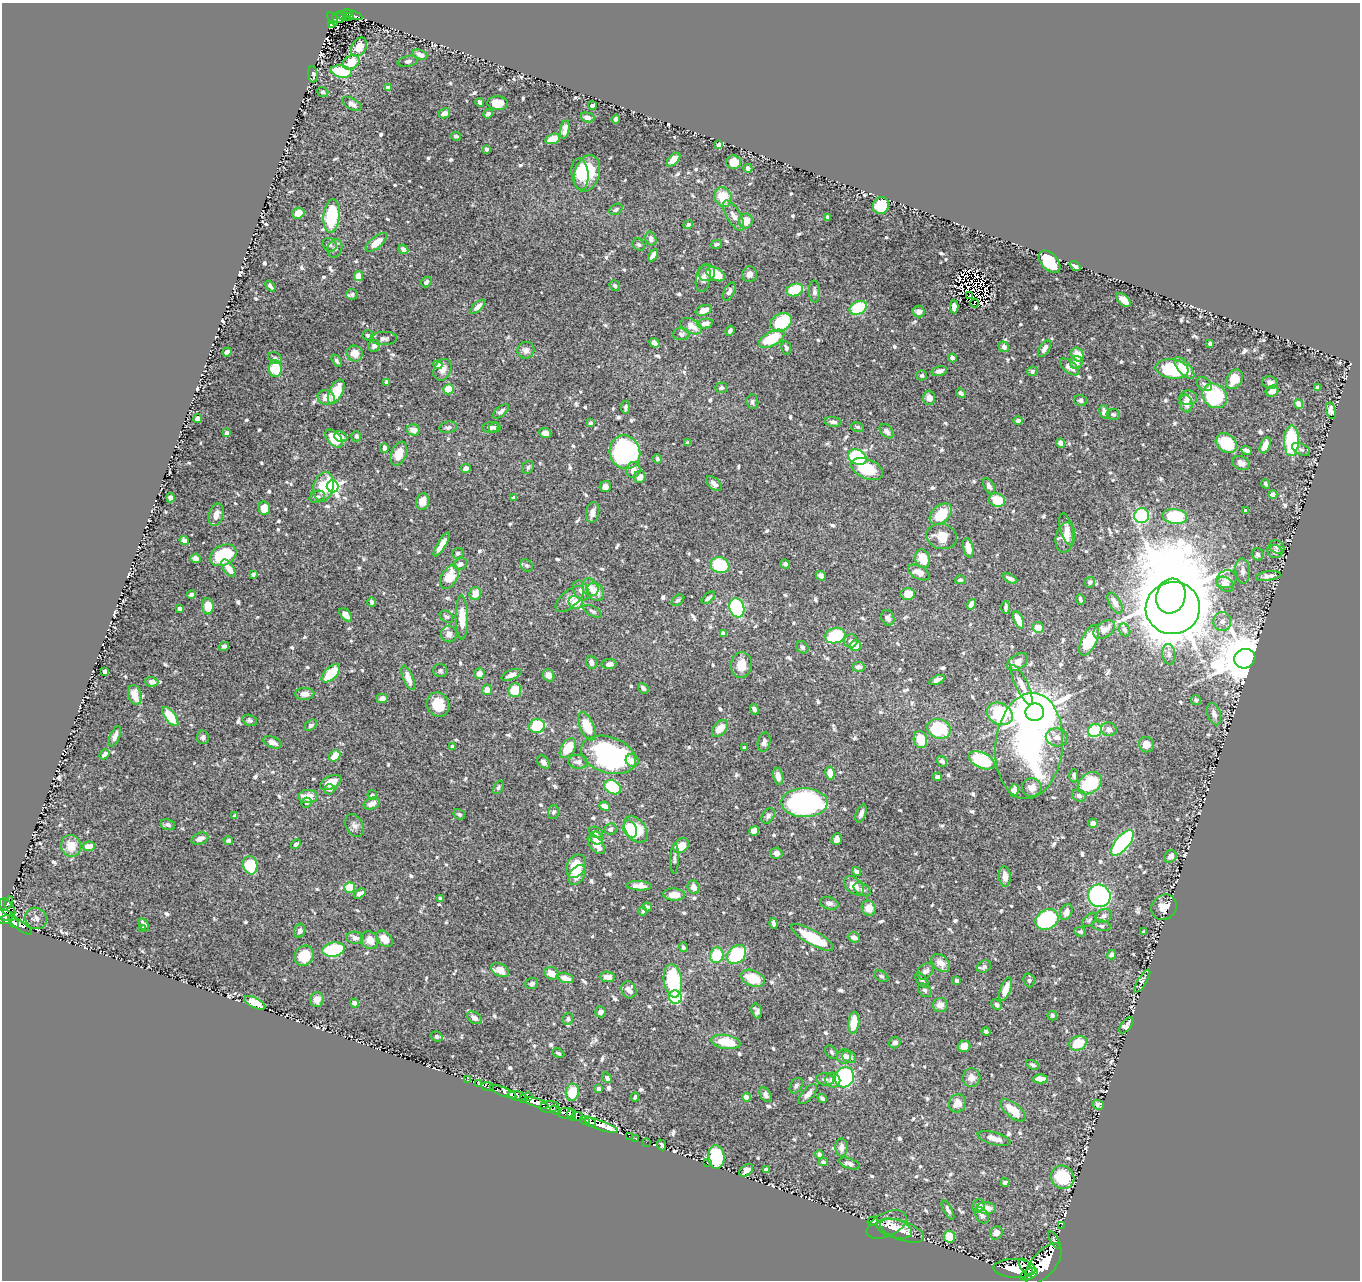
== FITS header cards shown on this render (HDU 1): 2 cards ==
NAXIS1  =                 1358
NAXIS2  =                 1278

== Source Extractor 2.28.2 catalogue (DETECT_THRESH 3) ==
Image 1358 x 1278 px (HDU 1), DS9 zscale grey, 1 PNG px = 1 image px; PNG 1362 x 1282 px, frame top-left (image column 1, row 1278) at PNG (2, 3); each listed source drawn as its Kron ellipse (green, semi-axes under 4 px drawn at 4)
Background 0.962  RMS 0.0099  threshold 0.0296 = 3 sigma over >= 5 px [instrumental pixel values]
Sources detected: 825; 5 with non-positive FLUX_AUTO (blend fragments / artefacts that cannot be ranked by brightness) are neither listed nor drawn; of the other 820, the 500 brightest by FLUX_AUTO listed and drawn (320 fainter detections omitted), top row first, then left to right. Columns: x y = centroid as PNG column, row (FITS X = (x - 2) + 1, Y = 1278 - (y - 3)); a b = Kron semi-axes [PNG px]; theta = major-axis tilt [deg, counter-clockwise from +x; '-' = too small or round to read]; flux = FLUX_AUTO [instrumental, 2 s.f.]
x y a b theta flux
347 13 5 3 - 100
342 15 5 3 - 86
353 15 10 3 -20 91
349 17 5 3 - 84
338 18 6 5 - 110
333 19 7 4 -60 130
331 24 3 2 - 9.9
359 47 10 7 62 10
420 55 7 5 -20 3.7
408 61 10 5 11 2
351 62 9 6 34 12
341 71 11 6 -12 30
313 74 8 5 -85 1.4
388 88 4 4 - 8.8
323 92 6 5 - 1.4
480 102 4 3 - 2.6
498 103 10 7 -2 6.3
352 104 11 5 -30 2.6
592 106 4 4 - 2.6
444 113 6 5 - 3.8
488 114 5 4 - 2.2
587 117 7 5 -14 2.6
616 119 4 4 - 2.6
565 129 9 4 80 3.5
456 136 5 4 - 1.4
553 139 8 5 17 8.7
719 145 4 4 - 9.1
486 149 4 4 - 1.6
673 160 8 5 45 7.1
734 162 7 7 - 9.9
748 168 4 4 - 2.8
587 173 19 12 73 23
580 174 16 8 -84 16
723 197 10 8 -67 15
881 205 9 8 - 28
616 209 7 5 33 1.7
298 213 6 5 - 6.6
332 216 17 8 83 43
734 216 17 7 -59 4.8
828 217 4 3 - 1.8
746 221 7 7 - 8.9
688 225 5 4 - 1.6
651 239 7 5 -72 2.8
376 243 13 5 40 10
716 244 6 4 14 1.5
330 245 7 6 - 1.7
639 245 7 5 -44 1.5
335 248 9 7 72 2.3
403 249 5 4 - 3.9
653 255 7 4 59 3.4
1050 262 13 8 -48 34
1075 266 6 4 -37 3.4
707 273 8 8 - 3.5
715 274 10 6 -28 16
749 274 8 7 - 3.6
358 276 5 4 - 8.6
703 278 14 7 80 3.7
426 282 6 4 47 2
615 285 6 5 - 1.4
270 286 6 3 -50 2
795 290 8 6 20 28
729 291 9 5 63 2.3
814 291 11 5 -88 2.2
352 294 6 5 - 1.7
970 296 2 2 - 2.1
1124 300 8 5 -40 5.4
975 303 4 2 - 1.4
478 307 9 4 43 3.1
954 307 6 4 -87 5.8
858 308 9 6 26 32
704 310 8 5 18 7.6
919 312 6 6 - 3.1
781 322 11 8 29 33
705 323 8 4 11 5
691 326 11 7 -28 7.5
730 331 5 4 - 1.9
681 334 8 6 -2 2.1
368 335 6 5 - 1.6
384 338 13 6 2 3
772 339 14 7 29 26
654 343 5 4 - 2.6
1210 344 4 3 - 1.5
374 346 6 5 - 3.2
1004 347 5 5 - 3.1
786 348 7 5 -80 1.7
1044 348 9 5 58 4
526 350 9 8 - 3.5
227 352 5 3 - 2.2
355 353 8 7 - 7.2
1078 355 7 5 -57 10
275 358 7 5 -28 1.8
952 358 4 3 - 2.6
337 361 6 4 -58 1.7
1076 362 6 6 - 3.6
438 365 5 4 - 6.5
1069 367 11 6 -39 4.8
1184 368 13 6 -49 10
275 369 8 6 -88 25
1172 369 16 9 -8 30
443 370 11 8 61 4.8
939 371 8 4 15 3.9
1032 371 5 5 - 1.8
922 375 5 5 - 1.5
1234 379 10 7 58 11
387 382 4 4 - 2.4
1270 382 8 6 -15 2.8
1204 384 8 6 -36 1.8
721 388 6 5 - 1.4
1317 388 4 4 - 2.5
449 389 5 5 - 16
1272 391 6 5 - 4.6
336 392 13 7 64 18
961 393 5 3 - 1.7
1215 396 13 11 -43 50
326 397 9 7 -14 7.3
929 398 7 6 - 5
1188 398 9 7 5 3.1
1081 401 6 5 - 1.9
752 402 7 6 - 2.1
1186 403 9 6 -78 5.1
1299 404 5 4 - 7.5
626 407 6 4 83 1.7
501 411 10 4 39 2.2
1331 411 8 5 -76 4
1104 412 7 4 -79 2.3
1113 414 7 5 -10 1.7
198 418 4 4 - 6
1018 420 5 4 - 2
833 422 8 5 -6 2.5
591 423 4 3 - 1.4
448 427 9 6 10 2.1
490 427 8 5 7 3
857 427 7 4 -11 1.4
495 428 6 5 - 1.9
413 430 7 5 -14 4.8
886 431 8 5 -49 3.2
226 433 4 3 - 2
545 433 6 5 - 3.6
356 436 5 5 - 2.2
341 437 7 5 -23 4.4
334 438 10 6 -48 19
1291 441 15 7 89 46
688 443 4 3 - 1.6
1061 443 5 4 - 3.6
1226 443 11 9 -37 26
1265 445 8 5 66 6.1
384 448 4 4 - 3.3
1301 449 10 5 -25 2.2
1246 450 5 4 - 2.9
625 452 17 15 -68 130
399 454 12 7 68 10
857 457 9 7 -27 49
657 459 4 4 - 1.7
1241 463 9 6 -27 4.5
528 467 7 5 51 1.6
466 469 5 4 - 4.6
867 469 17 9 -22 24
633 470 8 7 - 4
640 477 6 5 - 7.4
714 484 9 5 -42 3.4
1266 484 5 3 - 1.4
333 486 6 6 - 180
989 486 8 5 -60 2.3
323 487 15 10 77 20
605 487 6 5 - 3
1273 494 4 4 - 4.3
317 497 8 5 24 2
171 498 4 4 - 2.4
514 498 3 3 - 2.1
997 500 8 6 -21 19
423 502 8 6 74 7
264 508 7 5 -74 10
1245 511 3 3 - 1.7
593 512 10 6 79 4.1
941 514 13 8 41 23
216 515 11 7 75 6.3
1142 516 7 7 - 76
1175 516 12 7 -8 45
1066 529 16 6 -75 4.1
942 537 15 12 -17 11
1065 537 15 9 78 8.2
184 540 5 4 - 3.1
442 544 14 4 59 6.4
1277 547 8 6 -25 2.2
968 548 10 5 -77 7.8
1275 552 8 6 -20 3
458 553 6 5 - 1.7
1258 554 6 6 - 2.6
223 555 14 10 26 47
196 558 5 4 - 3
923 559 9 7 -78 13
460 564 7 5 23 2.7
785 564 5 4 - 2.4
720 565 9 8 - 37
527 566 7 5 -44 1.4
229 568 10 5 -54 8.4
1243 571 13 7 -84 4
919 572 12 6 -27 6.2
253 574 4 3 - 2.4
821 576 5 4 - 4
1268 576 12 4 7 3.5
449 577 13 8 61 14
1010 579 8 4 -28 3.1
1227 579 10 9 - 5.6
960 580 5 4 - 2
1090 582 5 5 - 2.2
1225 584 9 6 -34 4.7
590 587 9 7 -59 4.2
581 590 10 7 -61 4
595 592 10 8 -50 8
475 593 6 5 - 7.4
191 594 5 3 - 2
908 594 7 6 - 10
1171 596 18 14 74 9900
708 598 8 4 41 1.7
570 599 17 8 41 4.9
678 600 7 4 36 1.4
1080 600 5 3 - 1.5
372 602 4 4 - 2
576 602 7 6 - 9.4
1115 603 11 5 -61 4.6
971 604 5 4 - 5.1
208 606 8 5 -88 12
180 608 4 3 - 2.4
737 608 10 7 -75 77
1006 608 6 3 90 1.9
1173 608 27 26 - 1400
592 611 10 5 -28 1.7
346 615 8 4 -48 4
446 617 7 5 -35 1.4
462 618 22 6 -89 13
888 618 8 6 -59 2.4
1019 620 9 4 -65 10
1222 621 9 9 - 4.2
1038 627 5 5 - 7.1
1104 629 12 7 33 6.3
1125 630 7 5 -60 1.8
723 633 4 3 - 3.3
449 634 8 7 - 3.7
835 636 10 7 17 46
1089 640 16 7 65 20
851 641 7 6 - 2.1
855 645 5 5 - 9.4
224 646 5 4 - 2.5
802 647 7 5 -44 2
1169 654 10 6 -82 2.7
1245 659 10 9 - 3500
591 662 7 5 -73 3.1
1018 662 11 7 33 5.5
609 664 7 4 6 3.5
741 665 13 10 84 9.7
858 667 6 5 - 1.9
105 671 4 4 - 2.9
440 671 7 6 - 1.5
331 673 11 6 45 25
479 674 5 5 - 5.1
511 675 10 5 22 3.5
549 675 6 5 - 5.1
408 678 13 5 -68 5.9
937 680 8 4 23 3
152 682 6 5 - 4.1
1022 685 22 6 -65 6.1
643 688 6 4 -48 2.2
487 690 5 5 - 5.1
515 690 7 6 - 12
305 694 9 6 2 4.2
135 695 10 6 -76 9.9
382 698 6 4 2 3.5
1196 700 5 4 - 1.5
438 704 12 11 - 16
754 709 5 4 - 2.1
1035 712 9 8 - 3800
1000 714 14 10 -30 75
1214 714 11 6 -72 3.3
170 717 11 5 -53 23
250 720 7 5 -13 1.4
311 725 7 4 35 1.6
537 726 8 7 - 33
587 726 15 7 -66 18
720 728 10 6 50 9.3
939 729 12 9 -19 42
1109 729 8 6 -14 3.3
1095 731 7 6 - 40
115 736 11 5 66 4
203 737 7 6 - 1.9
1057 737 11 9 -12 3.8
920 740 8 6 -78 15
273 742 10 5 -24 4.2
764 742 10 6 79 2.8
1146 745 8 7 - 6.4
452 746 4 3 - 1.6
1029 746 53 33 84 160
744 747 3 3 - 1.5
568 748 11 6 57 16
104 754 5 4 - 3
608 755 28 18 -18 120
335 756 6 5 - 9.1
982 760 14 7 -25 41
632 761 6 6 - 4.4
942 761 5 5 - 2.4
543 762 7 5 -50 2.7
578 762 10 7 -4 3.5
830 773 7 4 -82 8.7
778 776 8 5 -77 4
1074 776 7 4 88 1.9
937 777 4 4 - 4.1
331 782 11 6 25 9
1090 783 13 10 37 33
498 787 7 4 59 1.5
613 787 9 6 -29 32
1032 787 10 9 - 4.8
330 789 6 5 - 2.5
1014 790 6 5 - 5.1
372 795 5 4 - 1.5
1079 795 7 5 -27 2.2
308 796 10 6 3 9.2
307 803 5 5 - 1.4
372 803 8 5 21 4.3
804 803 23 14 0 140
605 806 5 4 - 5.8
553 812 7 5 73 1.5
861 813 9 5 69 2.5
459 814 6 4 -31 1.4
235 816 4 4 - 1.6
768 816 8 6 55 1.8
1093 823 4 4 - 3.4
168 825 7 5 -10 2.6
354 825 12 8 -62 3
610 829 6 5 - 2.5
630 829 9 6 -67 24
636 829 15 9 -54 24
754 831 5 4 - 6.5
596 832 7 5 -24 1.9
597 838 7 6 - 7.8
200 839 9 5 20 4.1
837 839 6 5 - 3.7
228 840 5 4 - 1.6
1122 843 15 7 50 120
296 844 5 4 - 1.9
596 844 11 6 -52 7
71 846 11 10 - 10
89 846 6 4 3 7.1
681 846 9 6 37 10
776 853 6 5 - 3.4
1170 856 7 6 - 3.5
675 859 15 3 88 1.5
250 865 9 7 -74 28
576 866 12 9 59 19
856 872 5 4 - 3.2
577 875 11 7 53 7.8
1005 876 10 6 -84 5.7
639 886 13 4 -3 5.7
854 886 11 7 -42 9.5
693 887 7 5 -68 4.2
350 888 5 5 - 20
862 889 9 5 -30 2
360 894 6 4 33 3.7
674 895 11 6 -1 7
1099 896 11 11 - 110
440 898 4 3 - 2
9 902 6 4 77 120
829 903 9 6 -17 2.8
647 907 4 4 - 1.8
1164 907 14 12 43 7.6
7 908 10 6 -54 250
869 908 8 6 -63 6.6
643 911 4 4 - 1.4
1066 912 8 5 66 4.1
4 915 9 5 -8 640
1104 916 8 6 26 2.6
36 918 11 10 - 3.4
1047 919 12 9 28 70
6 920 7 4 12 490
1089 920 9 5 43 1.6
15 923 4 3 - 200
774 923 5 3 - 2
144 924 7 3 -58 2.4
20 926 14 4 -36 310
1101 926 9 5 -11 1.7
142 929 3 3 - 1.5
300 931 7 5 72 2.4
1080 932 6 5 - 1.4
1144 932 4 4 - 2.4
854 937 6 5 - 4.7
355 938 8 6 -8 2.9
813 938 24 7 -29 27
384 939 9 6 -43 6.4
370 940 9 8 - 6.6
683 947 5 4 - 1.6
334 950 11 7 10 53
737 954 10 8 42 47
1111 954 5 4 - 3
717 955 8 6 74 29
304 956 10 9 - 18
941 963 10 7 -43 6.1
984 966 7 5 30 2
500 970 9 6 -27 7.5
925 971 9 7 44 2.7
552 973 8 6 -21 6.7
881 976 7 5 -32 1.7
607 977 8 5 -4 4.5
565 978 9 4 -16 4.8
753 978 12 8 -22 16
956 980 4 3 - 1.8
1029 980 7 5 -74 1.4
673 981 17 9 -82 56
922 981 9 4 -49 2
1142 981 13 4 58 1.7
532 983 6 5 - 2.3
1006 989 12 5 70 9.1
629 990 9 7 -61 4.5
925 990 8 5 -44 1.5
675 997 7 6 - 48
317 1000 7 7 - 5.3
255 1003 11 5 -26 11
355 1003 4 4 - 4.2
940 1005 7 7 - 4.5
997 1005 6 4 -46 2.3
757 1011 8 5 -72 2.2
600 1012 5 5 - 3.1
1052 1015 5 5 - 1.6
475 1018 8 5 -33 3.1
568 1019 6 5 - 1.4
854 1023 11 5 85 14
1126 1025 9 5 52 3.4
986 1032 5 3 - 1.7
436 1036 6 5 - 1.8
726 1042 15 7 -9 22
895 1043 6 5 - 2.4
1078 1043 9 7 25 15
964 1046 6 5 - 3.8
831 1052 8 5 -52 1.4
558 1053 6 4 -25 1.6
844 1056 7 7 - 3.4
849 1057 7 5 -31 2.6
1033 1065 6 4 -29 1.7
845 1077 10 9 - 110
607 1078 6 4 -53 1.9
971 1078 9 9 - 4.7
825 1079 9 6 -8 1.9
1040 1079 7 4 -1 6.8
467 1080 3 3 - 14
833 1080 7 7 - 4.6
479 1084 3 3 - 33
487 1086 6 3 -9 77
796 1086 8 6 59 1.5
598 1089 4 4 - 2
503 1092 14 4 -22 500
572 1092 9 6 81 18
808 1094 12 5 49 3.6
766 1095 8 5 -60 2.4
517 1096 9 4 -7 1500
528 1096 2 2 - 83
635 1097 4 3 - 1.4
746 1097 4 4 - 7.9
822 1098 5 4 - 1.8
524 1099 4 3 - 500
536 1103 13 4 -18 2700
957 1103 9 8 - 8.5
1098 1105 6 4 -20 2.2
549 1107 9 5 8 840
555 1110 5 3 - 360
1013 1110 15 7 -40 13
566 1113 8 5 -4 820
572 1115 6 3 -78 230
577 1116 5 4 - 340
585 1120 5 3 - 530
590 1122 6 3 -25 840
601 1125 18 5 -21 2100
629 1136 2 2 - 14
635 1138 2 2 - 12
994 1138 17 6 -15 6.4
646 1142 2 2 - 13
662 1145 5 3 - 1.4
841 1147 9 6 -87 4.8
819 1154 4 4 - 2
716 1157 12 8 -85 45
823 1162 5 4 - 1.4
707 1163 3 2 - 13
849 1164 11 5 -19 2.9
766 1169 4 4 - 2.3
746 1170 8 5 39 2.5
1062 1177 12 11 - 24
1005 1182 4 4 - 2.3
978 1206 7 6 - 3.8
986 1208 9 5 -3 8.7
948 1210 11 4 -62 2.1
982 1215 9 6 -56 2.2
873 1221 5 3 - 1.4
887 1225 21 12 26 4.4
1061 1226 2 2 - 7.3
894 1229 18 9 -15 6.8
902 1231 23 9 -20 7.9
996 1233 7 6 - 3.9
949 1237 6 5 - 9.3
1054 1240 10 3 -60 1.4
1044 1264 24 12 50 9600
1025 1267 9 5 -54 1300
1015 1269 21 9 -3 6100
1029 1274 10 5 23 1600
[320 fainter detections neither listed nor drawn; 5 non-positive-flux detections neither listed nor drawn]